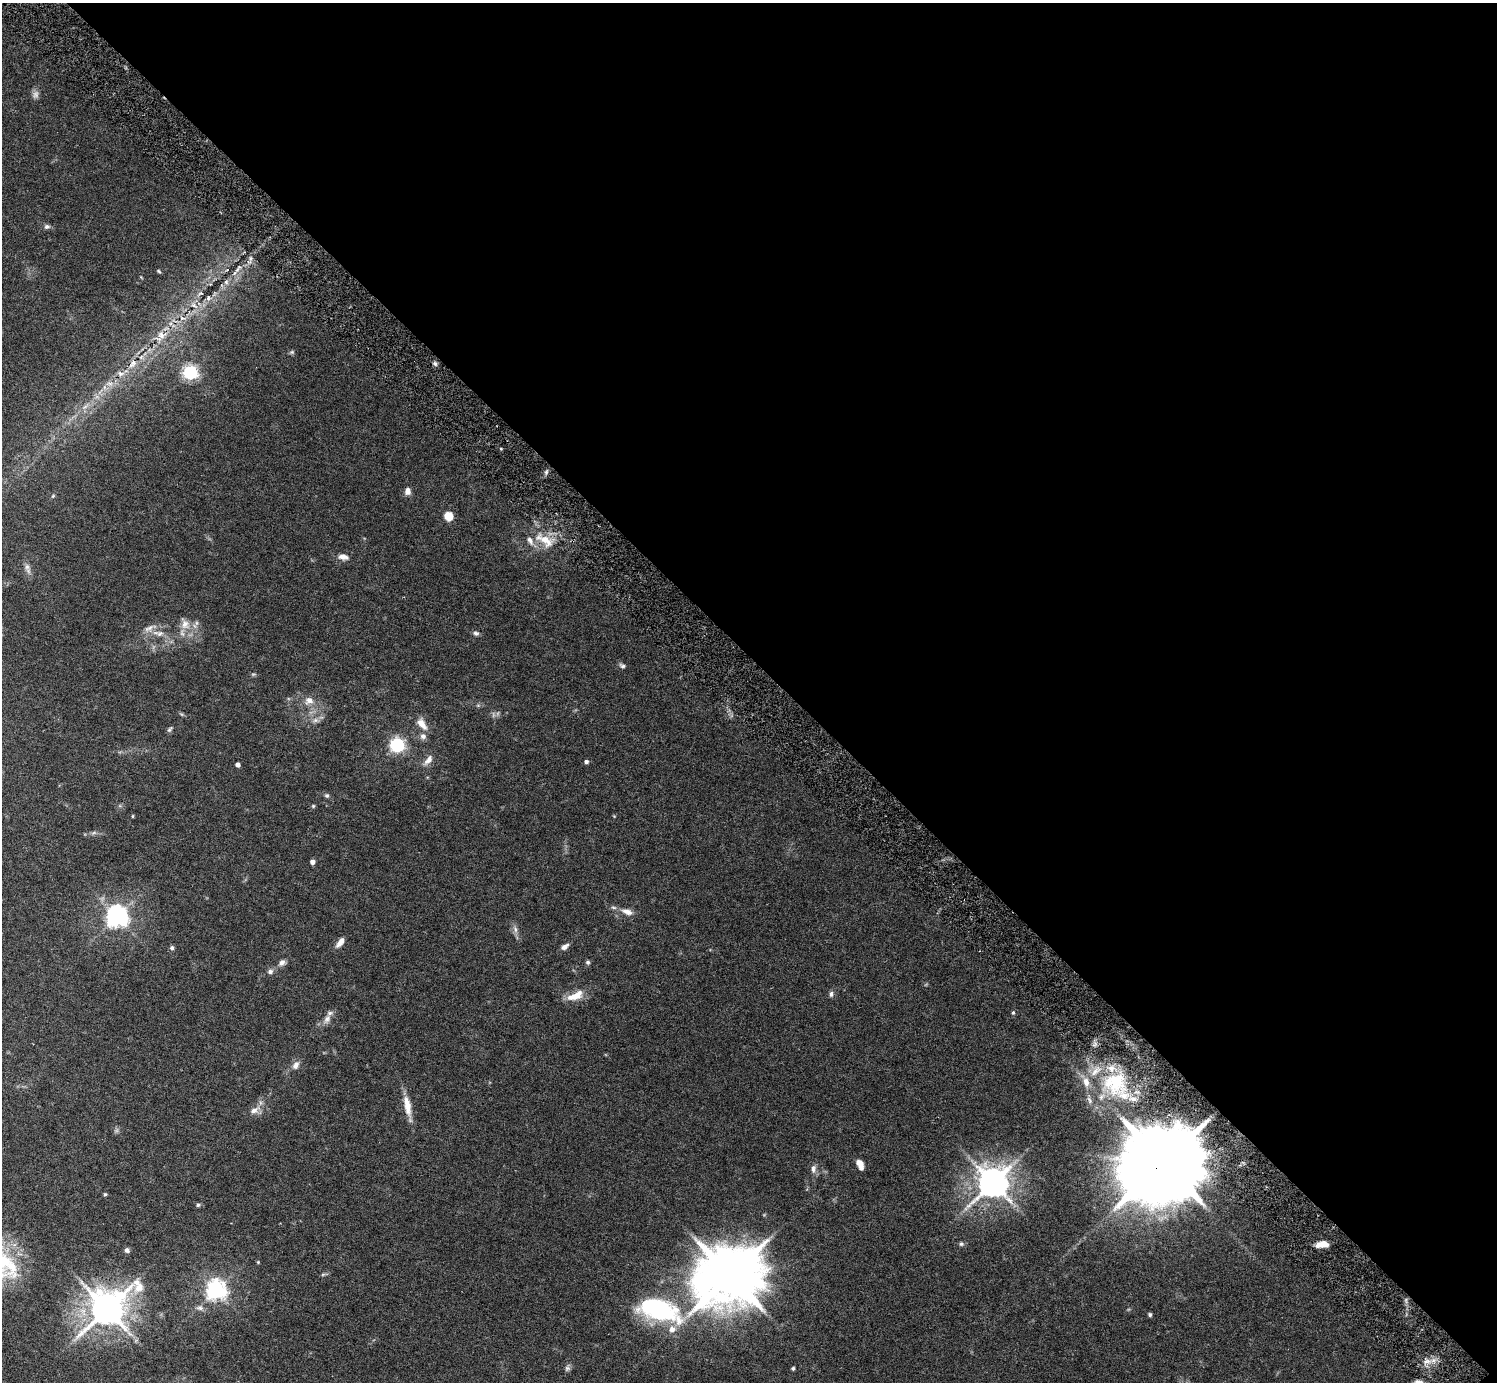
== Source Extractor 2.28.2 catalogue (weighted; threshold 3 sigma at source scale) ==
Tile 8 of 4 x 4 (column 4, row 2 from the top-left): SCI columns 4531-6025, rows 2962-4341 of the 6030 x 6027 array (HDU 1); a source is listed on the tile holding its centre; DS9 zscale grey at full resolution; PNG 1499 x 1384 px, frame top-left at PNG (2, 3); no overlay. Shown black and unused: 48% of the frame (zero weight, under 5 of 9 exposures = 3% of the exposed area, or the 3 px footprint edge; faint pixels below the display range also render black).
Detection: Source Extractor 2.28.2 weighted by HDU 2 'WHT'; one run over the whole footprint, this tile lists its part. Background 0.0325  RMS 0.0026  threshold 0.0107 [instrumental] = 3 sigma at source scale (4.09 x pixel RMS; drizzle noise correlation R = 1.36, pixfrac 0.8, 0.05/0.05 arcsec/px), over >= 5 px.
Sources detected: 97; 5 too faint to see at this stretch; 1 long thin detection or spike segment (spike, bleed or trail) — not listed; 16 inside a brighter listed object's ellipse — not listed separately; the other 75 listed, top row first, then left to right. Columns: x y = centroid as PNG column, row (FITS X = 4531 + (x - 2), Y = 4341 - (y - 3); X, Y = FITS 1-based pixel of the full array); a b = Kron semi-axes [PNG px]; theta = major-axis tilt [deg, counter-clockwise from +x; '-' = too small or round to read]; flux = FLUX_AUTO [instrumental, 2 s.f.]
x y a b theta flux
47 227 8 7 - 0.66
237 270 24 6 51 2.3
159 271 6 4 -29 0.32
208 298 9 7 81 0.92
194 305 14 7 -45 1.8
182 318 10 6 -17 1.1
161 335 19 14 46 4.2
292 352 7 6 - 0.43
133 364 16 9 52 2.4
435 364 8 5 -63 0.56
190 372 6 6 - 66
121 373 11 7 -12 1.2
109 384 12 7 -16 1.3
85 406 13 6 30 1.4
546 472 6 5 - 0.56
408 491 8 7 - 1.4
53 496 6 4 45 0.3
448 516 6 5 - 9.8
544 540 32 13 -35 6.2
343 557 14 8 -8 1.5
27 567 11 8 -65 1.1
185 624 18 13 -64 3.2
158 633 19 7 -9 2.4
476 633 8 6 -15 0.63
622 666 8 6 -23 0.63
309 701 12 11 - 2.2
315 720 10 6 3 0.99
422 724 15 8 -55 2.5
170 729 9 5 49 0.5
423 736 8 8 - 1.1
397 745 6 6 - 63
428 760 15 7 52 1.7
586 762 5 4 - 0.58
238 765 4 4 - 1
327 795 6 5 - 0.45
313 806 5 5 - 0.3
133 816 5 3 - 0.22
94 833 8 5 19 0.54
312 862 4 4 - 1.3
627 912 17 7 -16 1.8
117 916 7 7 - 180
515 929 12 6 -72 1.1
340 942 14 6 52 1.7
564 947 9 5 32 1.1
172 948 6 5 - 0.61
282 962 9 7 34 1.1
588 962 6 5 - 0.47
270 971 7 6 - 0.82
831 994 7 6 - 0.68
574 997 21 10 15 3.2
1013 1013 6 5 - 0.39
327 1019 15 9 62 1.7
296 1065 11 8 56 1.4
1115 1083 41 37 52 22
407 1106 29 8 -79 3.7
255 1110 16 9 27 1.9
1163 1162 25 19 36 4800
860 1165 11 6 -67 2
813 1169 12 7 87 1.1
993 1182 10 9 - 470
105 1194 4 4 - 0.34
198 1205 5 5 - 0.45
961 1244 7 6 - 0.52
1322 1244 13 6 8 2.7
127 1250 6 6 - 0.73
258 1262 4 3 - 0.24
730 1275 19 16 29 2000
216 1290 7 7 - 140
200 1308 10 8 -3 1
107 1309 13 10 40 670
657 1309 51 23 -18 34
1150 1314 5 4 - 0.48
1426 1361 10 4 1 1
567 1368 8 7 - 0.72
793 1368 4 4 - 0.38
Overlapping masked pixels (flux is a lower limit): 1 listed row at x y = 1163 1162